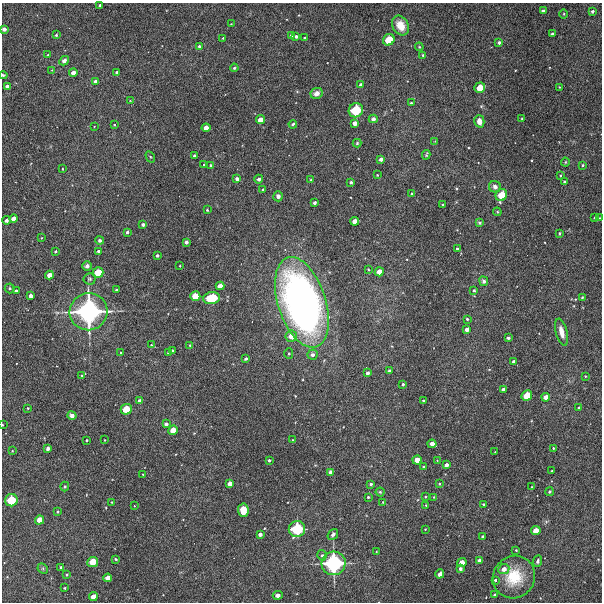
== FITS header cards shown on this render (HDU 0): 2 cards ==
NAXIS1  =                  600 / Width of image
NAXIS2  =                  600 / Height of image

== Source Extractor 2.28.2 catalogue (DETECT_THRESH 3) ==
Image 600 x 600 px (HDU 0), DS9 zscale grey, 1 PNG px = 1 image px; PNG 604 x 604 px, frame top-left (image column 1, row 600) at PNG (2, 3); each listed source drawn as its Kron ellipse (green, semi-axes under 4 px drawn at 4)
Background 4590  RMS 200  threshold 591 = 3 sigma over >= 5 px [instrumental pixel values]
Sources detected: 199; all 199 listed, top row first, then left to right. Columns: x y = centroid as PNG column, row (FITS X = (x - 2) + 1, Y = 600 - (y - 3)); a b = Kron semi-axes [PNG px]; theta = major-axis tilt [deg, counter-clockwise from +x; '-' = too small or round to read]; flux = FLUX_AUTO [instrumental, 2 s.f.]
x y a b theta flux
100 5 3 3 - 3.4e+04
543 11 4 3 - 4.0e+04
592 11 4 3 - 3.3e+04
564 14 5 3 - 1.2e+04
231 24 2 2 - 8.5e+03
400 26 10 8 -60 2.2e+05
4 29 4 3 - 5.9e+04
552 34 3 3 - 3.5e+04
56 35 3 3 - 1.7e+04
292 36 4 3 - 6.2e+04
296 36 3 3 - 3.0e+04
223 38 3 3 - 1.3e+04
305 38 3 3 - 3.3e+04
389 40 6 5 - 3.2e+05
499 43 3 3 - 3.4e+04
199 46 4 4 - 2.7e+04
419 47 4 3 - 1.3e+04
48 55 3 3 - 1.5e+04
423 55 4 3 - 1.4e+04
64 61 5 4 - 4.1e+04
234 68 4 4 - 1.8e+04
52 70 3 3 - 8.8e+03
73 73 4 4 - 9.4e+04
117 73 4 3 - 4.2e+04
3 75 4 3 - 1.7e+04
96 81 3 3 - 3.6e+04
360 85 4 3 - 5.4e+04
7 87 4 3 - 4.8e+04
559 87 2 2 - 9.4e+03
480 88 5 5 - 2.4e+05
316 93 6 5 - 7.9e+04
130 100 4 2 - 8.9e+03
411 103 3 3 - 2.1e+04
356 110 7 7 - 5.5e+05
373 119 4 4 - 4.9e+04
522 119 3 2 - 1.4e+04
260 120 4 4 - 1.4e+05
479 121 6 5 - 1.0e+05
355 123 4 4 - 7.3e+04
293 124 4 3 - 2.2e+04
114 125 3 3 - 1.1e+04
94 126 2 2 - 6.8e+03
206 128 4 4 - 1.0e+05
435 141 4 4 - 9.1e+03
357 143 4 4 - 1.8e+04
194 155 3 3 - 2.1e+04
426 155 5 3 - 1.7e+04
150 157 6 4 -59 1.5e+04
381 159 4 4 - 3.4e+04
565 162 4 4 - 1.3e+04
204 165 3 2 - 1.4e+04
583 165 3 3 - 1.7e+04
211 166 4 4 - 2.3e+04
62 169 4 3 - 9.5e+03
377 175 2 2 - 8.8e+03
560 176 4 3 - 1.3e+04
237 179 4 3 - 4.5e+04
259 179 4 4 - 3.7e+04
311 180 4 3 - 1.6e+04
351 182 3 3 - 2.5e+04
564 182 3 3 - 1.7e+04
495 187 6 5 - 5.1e+04
263 190 3 3 - 2.4e+04
412 194 4 4 - 2.1e+04
501 195 6 5 - 2.8e+05
278 196 5 5 - 4.8e+04
315 203 3 3 - 3.5e+04
443 205 3 3 - 1.8e+04
207 210 4 3 - 1.6e+04
497 212 4 3 - 1.4e+04
595 218 3 3 - 1.8e+04
600 218 3 2 - 9.0e+03
14 219 4 4 - 1.1e+05
7 220 4 3 - 4.5e+04
355 221 4 4 - 1.1e+05
480 223 4 4 - 2.3e+04
143 225 3 3 - 3.9e+04
127 232 4 3 - 3.2e+04
559 233 3 3 - 1.8e+04
41 238 4 3 - 9.2e+03
100 240 4 4 - 3.2e+04
186 242 4 3 - 4.1e+04
457 249 4 3 - 1.9e+04
55 251 4 4 - 1.9e+04
99 251 4 3 - 4.7e+04
157 256 3 3 - 2.9e+04
87 266 4 4 - 4.1e+04
180 266 2 2 - 9.6e+03
368 269 4 3 - 1.1e+04
379 272 4 4 - 1.3e+05
98 273 5 5 - 2.6e+05
49 275 4 4 - 1.1e+05
90 279 6 6 - 2.3e+04
484 281 5 4 - 3.0e+04
220 286 4 4 - 1.0e+05
10 288 5 5 - 2.2e+04
116 290 3 2 - 1.3e+04
474 290 3 3 - 2.1e+04
16 291 3 3 - 3.0e+04
31 296 4 4 - 5.8e+04
195 296 5 5 - 2.0e+05
582 297 3 3 - 1.2e+04
211 298 8 6 7 6.0e+05
302 302 47 24 -72 8.4e+06
89 312 19 18 - 2.9e+06
467 319 3 3 - 1.9e+04
467 329 4 3 - 6.0e+04
562 332 14 5 -76 1.1e+05
291 336 6 5 - 1.5e+05
508 338 3 3 - 2.9e+04
151 345 2 2 - 8.4e+03
190 345 3 2 - 1.2e+04
172 351 4 3 - 3.0e+04
121 352 3 2 - 1.0e+04
168 353 3 3 - 1.6e+04
289 353 5 4 - 1.8e+04
313 355 5 5 - 4.8e+04
246 359 3 3 - 2.6e+04
514 362 4 3 - 5.6e+04
389 371 3 3 - 2.8e+04
368 373 4 3 - 4.1e+04
81 375 3 2 - 1.0e+04
585 376 3 2 - 1.3e+04
403 384 3 3 - 2.3e+04
503 389 4 3 - 5.0e+04
527 395 6 5 - 2.7e+05
546 397 4 4 - 9.1e+04
140 401 4 4 - 7.5e+04
423 401 3 2 - 1.6e+04
28 408 3 3 - 1.2e+04
579 408 3 3 - 1.5e+04
126 409 5 5 - 2.8e+05
72 416 4 4 - 8.1e+04
166 424 4 3 - 4.0e+04
2 425 3 2 - 1.1e+04
173 430 5 4 - 1.6e+05
86 440 3 3 - 3.0e+04
105 440 2 2 - 9.1e+03
293 440 3 3 - 9.8e+03
432 444 4 4 - 8.5e+04
48 448 4 3 - 4.6e+04
553 448 3 3 - 1.1e+04
12 451 4 3 - 9.9e+03
495 452 2 2 - 7.0e+03
269 460 3 3 - 2.2e+04
417 460 4 4 - 1.5e+05
437 460 3 3 - 7.9e+03
446 465 4 3 - 5.9e+04
424 467 4 3 - 2.2e+04
552 471 2 2 - 1.2e+04
331 472 4 4 - 6.1e+04
143 475 3 2 - 8.2e+03
230 483 4 4 - 9.5e+04
371 484 3 3 - 2.9e+04
439 484 3 3 - 1.4e+04
65 487 5 4 - 1.8e+04
532 487 4 2 - 1.1e+04
380 492 4 4 - 1.8e+04
549 492 4 4 - 2.4e+04
368 497 3 3 - 1.6e+04
425 497 3 3 - 1.3e+04
434 497 4 3 - 1.0e+04
11 500 6 6 - 4.1e+05
112 502 3 3 - 1.1e+04
383 502 4 3 - 1.2e+04
484 504 3 3 - 2.8e+04
426 505 3 2 - 1.1e+04
134 506 3 3 - 1.6e+04
243 510 7 5 -85 3.6e+05
57 512 3 3 - 1.6e+04
40 520 4 4 - 1.5e+05
297 529 8 8 - 7.3e+05
425 529 2 2 - 8.4e+03
536 531 5 4 - 1.6e+05
260 534 4 3 - 5.7e+04
333 534 6 4 52 3.3e+04
483 537 3 3 - 3.8e+04
516 550 3 3 - 1.4e+04
376 552 4 2 - 7.5e+03
322 555 5 4 - 2.6e+04
115 559 4 3 - 1.8e+04
479 561 4 4 - 7.1e+04
538 561 6 4 67 3.1e+04
93 562 5 5 - 2.6e+05
462 562 4 4 - 1.3e+05
334 563 12 11 - 1.5e+06
61 567 3 3 - 2.6e+04
460 568 4 4 - 3.9e+04
43 569 6 4 -46 2.1e+04
504 569 5 5 - 8.9e+04
440 574 4 4 - 9.3e+04
67 575 4 3 - 1.6e+04
514 577 22 20 49 4.9e+05
108 578 4 4 - 1.1e+05
495 580 3 3 - 2.1e+04
65 588 3 3 - 1.2e+04
278 595 5 3 - 7.4e+04
494 595 3 3 - 2.2e+04
93 597 4 4 - 1.3e+05
At the frame edge (FLAGS 8, measured only in part): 4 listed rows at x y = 4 29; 3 75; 600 218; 2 425

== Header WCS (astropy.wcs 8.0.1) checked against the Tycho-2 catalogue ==
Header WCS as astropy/WCSLIB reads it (CRVAL/CRPIX/CD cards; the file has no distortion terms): RA---TAN/DEC--TAN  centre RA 23:14:48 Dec -43:36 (348.70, -43.60 deg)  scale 2 arcsec/px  FOV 20.0' x 20.0'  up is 0 deg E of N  parity normal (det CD < 0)
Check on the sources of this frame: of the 60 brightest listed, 3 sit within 2.7 arcsec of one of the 4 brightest Tycho-2 stars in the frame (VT <= 12.28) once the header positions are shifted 1.31 arcsec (1.20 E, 0.52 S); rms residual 0.91 arcsec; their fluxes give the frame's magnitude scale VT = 24.81 - 2.5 log10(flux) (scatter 0.44 mag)
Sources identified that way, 3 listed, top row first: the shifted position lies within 2.7 arcsec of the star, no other Tycho-2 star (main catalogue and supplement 1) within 5.4 arcsec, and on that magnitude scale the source's flux lands within +1.5 / -3 mag of the star's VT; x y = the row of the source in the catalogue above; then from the Tycho-2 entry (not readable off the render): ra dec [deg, ICRS J2000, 3 dp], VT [Tycho-2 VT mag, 2 dp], TYC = Tycho-2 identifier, HIP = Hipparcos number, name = IAU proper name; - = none
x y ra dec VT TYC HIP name
89 312 348.865 -43.605 8.21 8012-198-1 114814 -
297 529 348.706 -43.726 11.00 8012-596-1 - -
334 563 348.678 -43.745 9.37 8012-548-1 114755 -